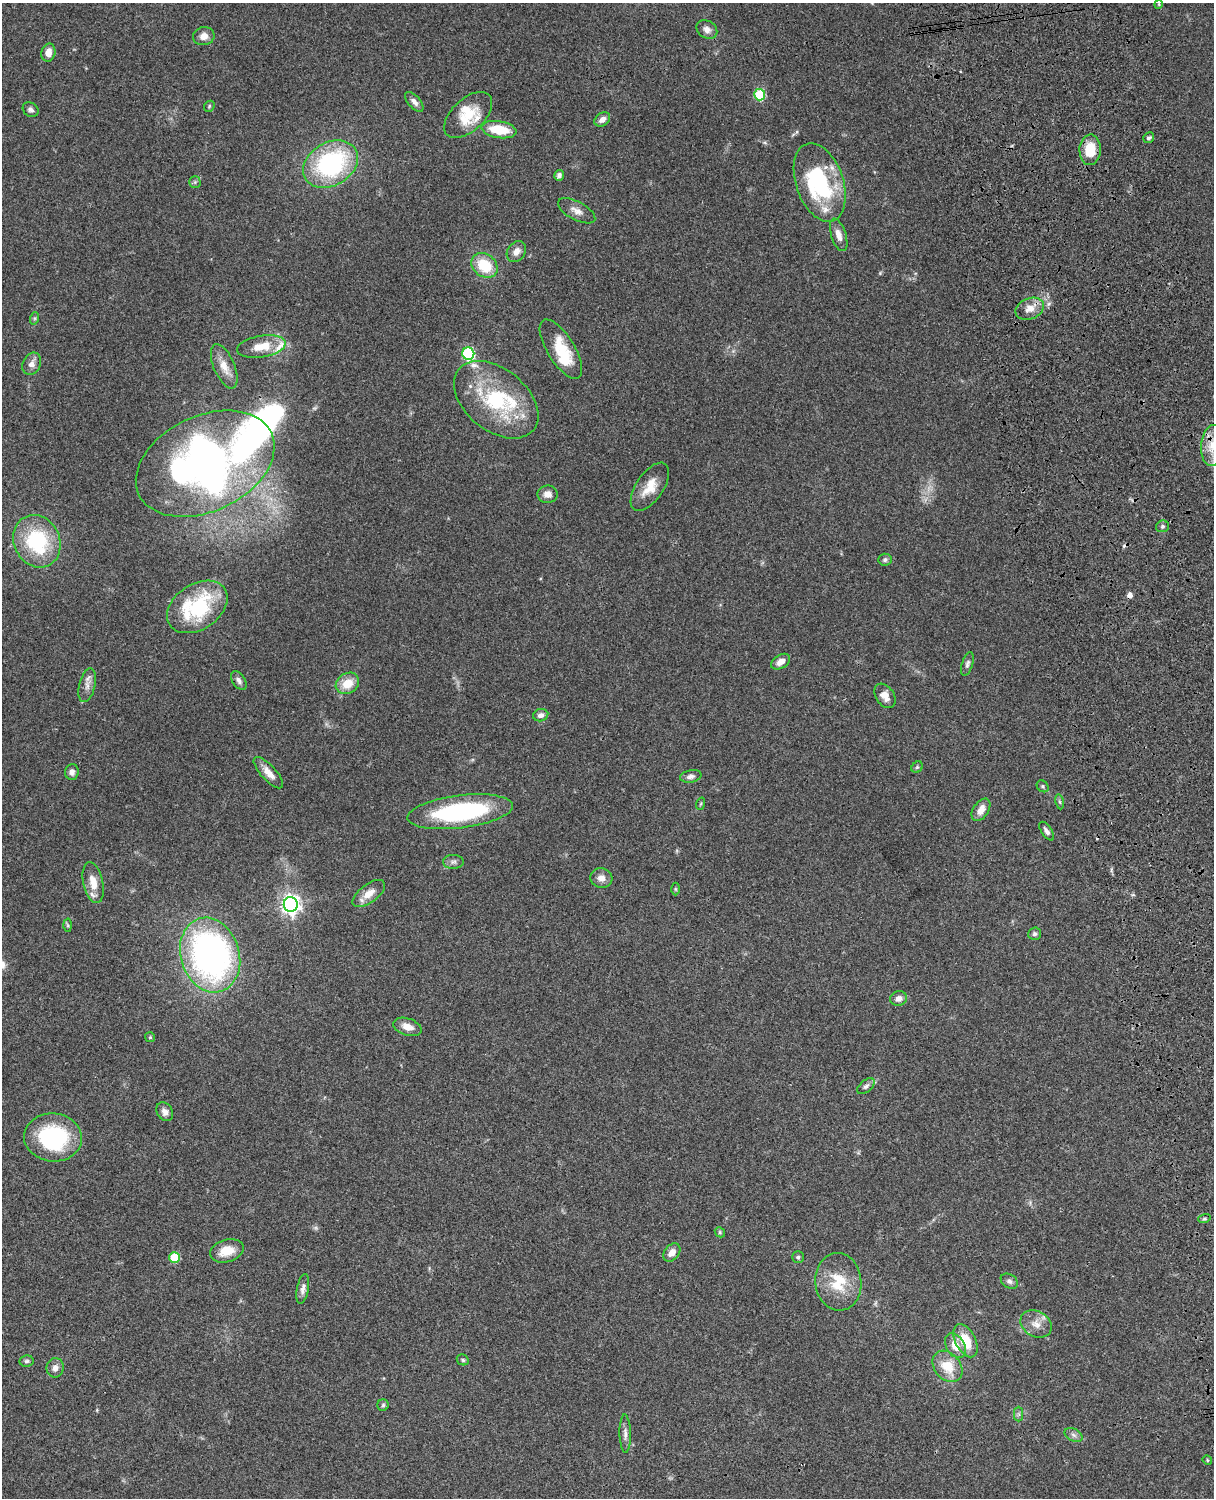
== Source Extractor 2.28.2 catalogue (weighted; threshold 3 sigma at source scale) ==
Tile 6 of 4 x 3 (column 2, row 2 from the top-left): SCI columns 1333-2544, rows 1772-3267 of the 5086 x 4926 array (HDU 1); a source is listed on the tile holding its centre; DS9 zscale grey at full resolution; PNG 1216 x 1500 px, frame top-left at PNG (2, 3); each listed source drawn as its Kron ellipse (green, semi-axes under 4 px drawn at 4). Shown black and unused: <1% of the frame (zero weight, under 3 of 4 exposures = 6% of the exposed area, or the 3 px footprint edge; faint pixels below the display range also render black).
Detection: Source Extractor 2.28.2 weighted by HDU 2 'WHT'; one run over the whole footprint, this tile lists its part. Background 0.0963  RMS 0.0062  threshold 0.0281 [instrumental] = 3 sigma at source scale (4.5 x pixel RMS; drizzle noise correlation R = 1.50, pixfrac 1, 0.05/0.05 arcsec/px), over >= 5 px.
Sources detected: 106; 2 too faint to see at this stretch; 2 inside a brighter object's white glare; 3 cosmic-ray / hot-pixel residue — neither listed nor drawn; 9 inside a brighter listed object's ellipse — not listed separately; the other 90 listed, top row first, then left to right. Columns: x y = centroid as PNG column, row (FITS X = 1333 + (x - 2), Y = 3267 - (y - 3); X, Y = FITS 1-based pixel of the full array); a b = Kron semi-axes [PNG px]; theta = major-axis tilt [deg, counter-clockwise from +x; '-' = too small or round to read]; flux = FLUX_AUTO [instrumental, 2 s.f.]
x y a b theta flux
1159 4 4 3 - 0.53
707 29 11 8 -34 3.7
204 36 11 9 9 4.8
48 53 9 7 77 5.4
760 95 6 5 - 35
414 102 12 6 -48 3
209 106 6 4 49 0.83
31 110 8 7 - 2.2
468 115 29 16 43 17
602 119 8 6 35 3.5
499 130 17 8 -9 19
1149 138 6 5 - 1.6
1090 150 15 10 87 15
331 164 29 21 30 85
559 175 5 4 - 2
195 182 5 5 - 0.99
820 182 41 23 -71 63
577 211 20 9 -28 5
839 235 17 7 -72 5.1
516 252 11 8 55 5
484 265 14 11 -38 21
1030 309 15 10 22 6.8
35 318 6 4 71 0.93
261 347 24 10 10 13
561 349 34 13 -58 21
468 354 6 6 - 62
32 364 11 9 62 4.3
224 366 23 10 -67 7.8
496 400 48 31 -39 60
1212 446 20 11 85 12
205 464 73 47 25 370
650 487 27 13 56 12
548 494 10 9 - 4.3
1162 526 6 6 - 1.4
37 541 27 23 -64 51
885 560 7 6 - 1.5
197 607 33 22 34 56
781 662 10 6 32 4.5
967 664 12 5 73 1.9
239 681 10 6 -57 2.6
347 683 12 10 31 11
87 685 17 8 77 4.5
885 696 13 9 -56 5.2
541 715 7 6 - 2.7
917 767 6 5 - 0.96
72 772 8 7 - 2.8
268 773 20 7 -47 6.2
691 776 11 6 12 2.5
1043 786 6 5 - 1.1
1059 802 7 4 -80 0.98
700 804 6 4 70 0.82
981 810 12 7 57 6
460 812 53 16 7 81
1047 831 11 5 -55 2.1
453 862 10 7 -1 2.1
601 878 11 9 -16 4.3
93 883 21 10 -78 8.4
675 889 6 4 -89 0.81
369 893 19 9 37 7.2
291 904 7 7 - 320
68 925 6 4 -88 0.91
1035 934 6 6 - 1.7
210 955 38 29 -73 230
899 998 8 7 - 3.5
407 1027 15 8 -18 5.6
150 1037 5 5 - 0.81
866 1086 10 6 40 2.1
165 1112 10 8 -59 3.4
53 1137 29 24 -5 60
1204 1219 6 4 17 1.1
720 1232 5 4 - 0.91
227 1251 17 11 16 11
672 1252 10 7 50 4.7
174 1257 5 5 - 25
798 1257 6 6 - 1.3
1009 1281 9 6 -35 2
838 1282 29 23 -84 22
303 1289 15 6 79 3
1036 1324 16 12 -30 6.7
966 1341 18 10 -63 15
955 1346 13 9 -58 7.7
463 1360 6 5 - 1.1
27 1361 7 5 7 1.4
947 1366 17 13 -49 15
55 1368 10 8 82 3.5
383 1405 6 5 - 1
1019 1414 7 4 -89 1.3
625 1434 19 5 -89 3.3
1073 1435 9 6 -28 2.2
1207 1460 5 4 - 0.67
Isophote crosses this tile's border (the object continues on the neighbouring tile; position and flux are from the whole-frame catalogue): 1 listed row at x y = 1212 446